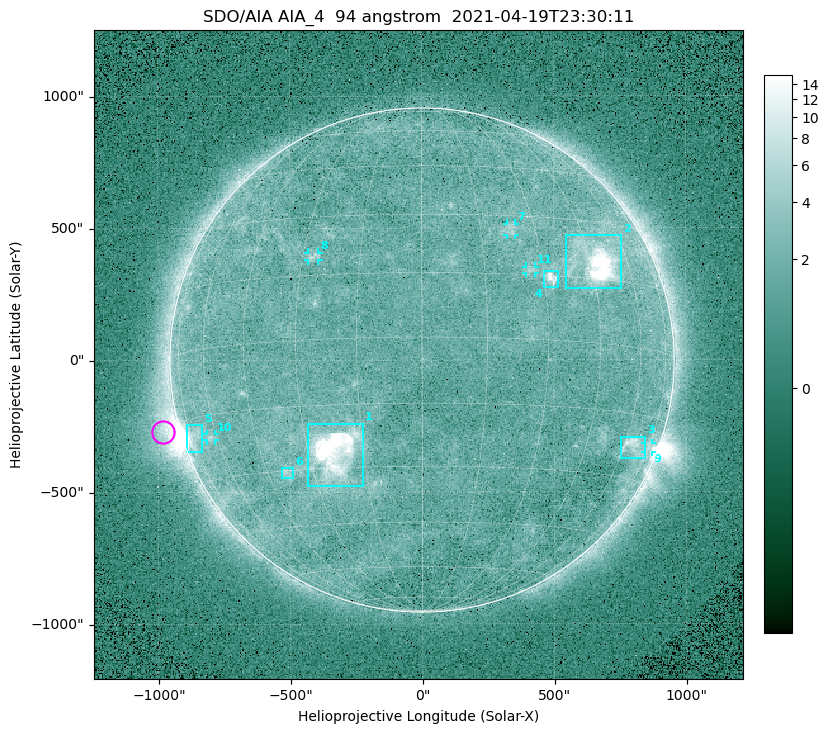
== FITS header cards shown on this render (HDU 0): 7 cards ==
TELESCOP= 'SDO/AIA '
INSTRUME= 'AIA_4   '
WAVELNTH=                   94
WAVEUNIT= 'angstrom'
DATE-OBS= '2021-04-19T23:30:11.12'
CTYPE1  = 'HPLN-TAN'
CTYPE2  = 'HPLT-TAN'

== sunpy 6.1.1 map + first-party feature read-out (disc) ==
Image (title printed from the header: SDO/AIA AIA_4  94 angstrom  2021-04-19T23:30:11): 512 x 512 px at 4.8 arcsec/px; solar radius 955 arcsec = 199 px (full disc in frame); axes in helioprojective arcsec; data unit not stated in the header (colour bar unlabelled)
Orientation: roll -0.138 deg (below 1 deg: not rotated)
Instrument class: DISC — disc imager (sunpy class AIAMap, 94 A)
Bright regions (active regions / flare kernels): reference = the median radial profile (limb darkening/brightening removed); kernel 5 px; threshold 5 sigma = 2.46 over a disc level ~1.75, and >= 1.15x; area >= 9 px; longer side >= 5 px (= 24 arcsec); searched inside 0.97 R_sun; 11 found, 11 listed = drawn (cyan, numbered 1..; 5 of them under ~33 arcsec drawn as corner ticks so the feature stays visible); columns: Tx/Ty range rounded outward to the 10 arcsec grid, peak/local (2 s.f.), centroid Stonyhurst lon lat
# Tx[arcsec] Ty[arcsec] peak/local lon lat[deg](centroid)
1 -430..-220 -480..-240 91 -23 -26
2 540..760 270..470 28 +47 +19
3 750..850 -380..-290 4.6 +65 -22
4 460..520 270..340 6.8 +32 +14
5 -900..-830 -350..-240 5.9 -73 -19
6 -540..-490 -450..-410 3.2 -38 -31
7 320..360 470..520 2.9 +23 +26
8 -430..-390 380..410 3.3 -27 +20
9 840..870 -350..-310 3.2 +74 -22
10 -820..-780 -300..-280 2.8 -63 -20
11 390..430 330..360 3 +27 +16
Off-limb structures (1.02-1.3 R_sun): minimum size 50 px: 5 found; the strongest spans PA ~85..115 deg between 1.02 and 1.22 R_sun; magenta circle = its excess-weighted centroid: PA ~105 deg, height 1.07 R_sun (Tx ~-980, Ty ~-270 arcsec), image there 4.8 x the reference